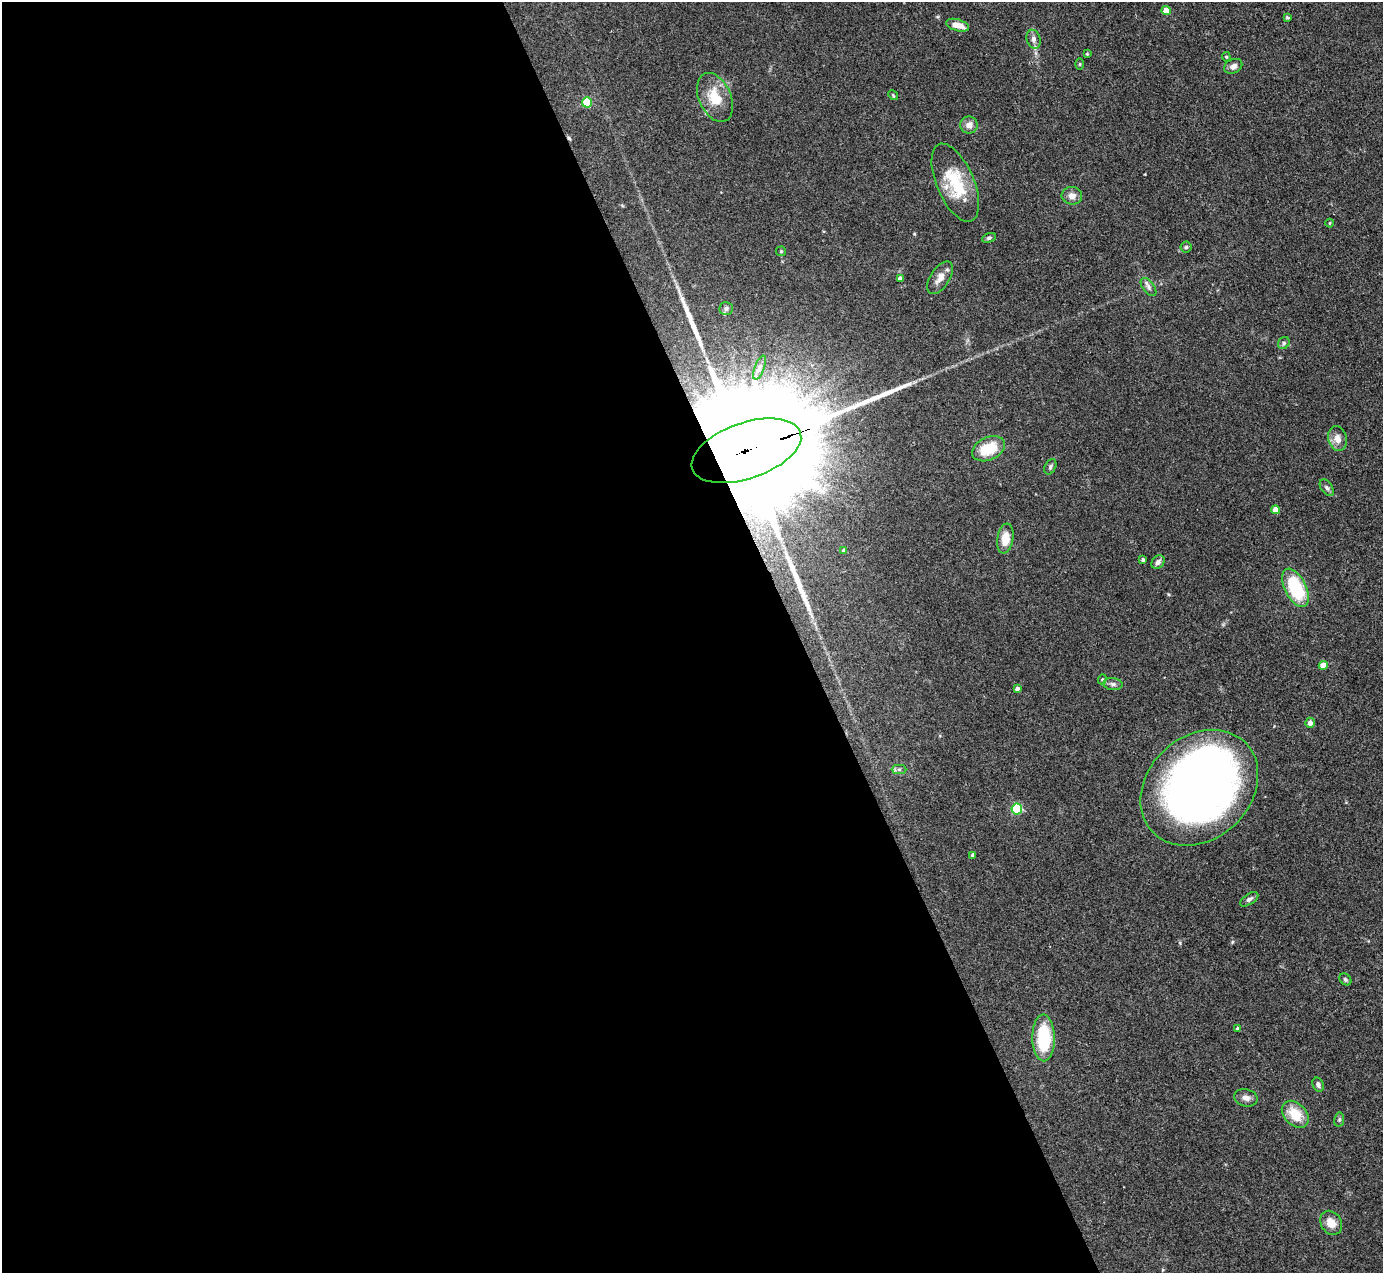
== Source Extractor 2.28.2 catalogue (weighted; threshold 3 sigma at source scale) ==
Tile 9 of 4 x 4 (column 1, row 3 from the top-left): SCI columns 2-1382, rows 1551-2821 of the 5527 x 5514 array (HDU 1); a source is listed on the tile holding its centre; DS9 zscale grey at full resolution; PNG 1385 x 1275 px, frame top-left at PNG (2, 2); each listed source drawn as its Kron ellipse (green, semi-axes under 4 px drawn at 4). Shown black and unused: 58% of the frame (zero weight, under 3 of 4 exposures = <1% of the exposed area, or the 3 px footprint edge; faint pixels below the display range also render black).
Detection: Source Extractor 2.28.2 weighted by HDU 2 'WHT'; one run over the whole footprint, this tile lists its part. Background 0.0867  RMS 0.0058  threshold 0.0263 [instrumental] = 3 sigma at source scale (4.5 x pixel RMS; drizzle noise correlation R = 1.50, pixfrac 1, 0.05/0.05 arcsec/px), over >= 5 px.
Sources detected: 58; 1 too faint to see at this stretch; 1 inside a brighter object's white glare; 1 cosmic-ray / hot-pixel residue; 1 long thin detection or spike segment (spike, bleed or trail) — neither listed nor drawn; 1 inside a brighter listed object's ellipse — not listed separately; the other 53 listed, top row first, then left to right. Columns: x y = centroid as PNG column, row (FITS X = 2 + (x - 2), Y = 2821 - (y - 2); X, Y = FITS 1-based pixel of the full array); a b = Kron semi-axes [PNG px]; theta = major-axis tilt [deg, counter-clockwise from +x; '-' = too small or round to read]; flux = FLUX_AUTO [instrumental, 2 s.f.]
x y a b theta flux
1166 10 4 4 - 8.2
1287 17 4 3 - 0.74
957 25 12 5 -17 7.2
1033 39 9 6 -74 2.4
1087 54 4 4 - 0.53
1226 57 5 4 - 0.77
1080 64 5 3 - 0.57
1233 66 9 7 26 2.8
893 95 5 4 - 0.61
715 97 26 16 -66 15
587 102 5 5 - 28
969 125 9 8 - 3.5
955 183 42 18 -67 26
1072 196 10 9 - 3.8
1330 223 4 3 - 0.52
989 238 7 4 20 1
1186 247 5 5 - 0.98
781 251 5 5 - 0.66
900 278 4 4 - 2
940 278 18 9 58 5.2
1149 287 10 5 -53 2
726 309 7 6 - 1.5
1284 343 6 5 - 1
760 368 13 5 69 1.9
1337 439 13 9 -77 4.7
988 449 17 11 24 18
746 451 57 28 19 47000
1050 467 8 5 64 1.4
1327 488 9 5 -55 1.6
1276 510 4 4 - 6.5
1005 539 15 8 81 8.9
843 550 3 3 - 0.76
1143 560 4 3 - 1.1
1158 562 7 6 - 2.5
1295 588 21 11 -64 37
1323 665 4 4 - 7.1
1102 679 5 4 - 0.69
1113 684 9 6 -7 1.8
1017 689 4 4 - 1.9
1310 723 5 5 - 2.5
899 769 7 4 0 1.4
1199 788 64 51 43 390
1017 809 5 5 - 41
973 855 4 3 - 1.4
1249 899 10 5 33 1.7
1345 979 7 5 -45 1.1
1238 1029 4 4 - 1.4
1044 1038 23 11 -89 32
1318 1085 7 5 -66 1.7
1246 1098 12 8 -14 3.1
1295 1114 15 11 -46 13
1339 1120 7 5 79 0.97
1331 1223 13 10 -56 6.7
Overlapping masked pixels (flux is a lower limit): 1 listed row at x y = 746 451